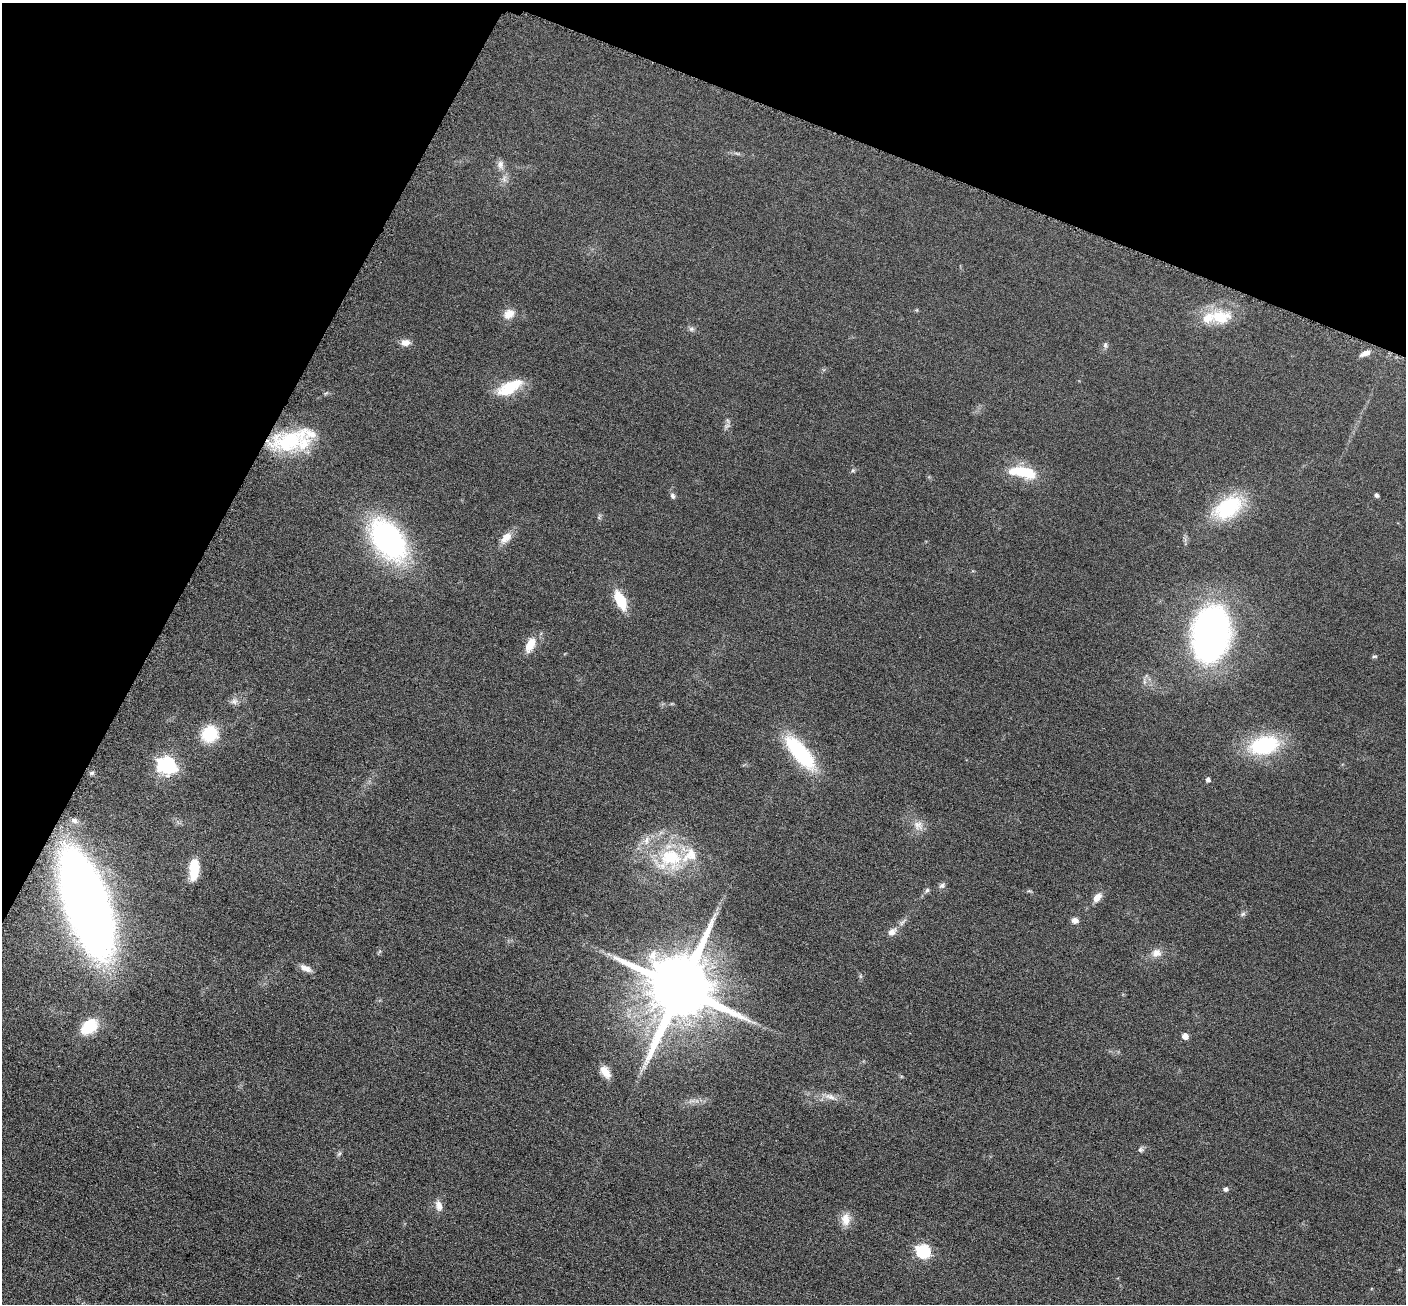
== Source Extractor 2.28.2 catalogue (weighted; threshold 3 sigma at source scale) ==
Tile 2 of 4 x 4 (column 2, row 1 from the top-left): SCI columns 1419-2822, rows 4062-5363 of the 5650 x 5662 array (HDU 1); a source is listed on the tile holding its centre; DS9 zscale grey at full resolution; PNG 1408 x 1306 px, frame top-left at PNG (2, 3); no overlay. Shown black and unused: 21% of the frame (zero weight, under 3 of 6 exposures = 2% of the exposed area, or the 3 px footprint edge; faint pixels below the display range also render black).
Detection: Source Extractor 2.28.2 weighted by HDU 2 'WHT'; one run over the whole footprint, this tile lists its part. Background 0.0814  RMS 0.0096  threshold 0.0393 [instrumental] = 3 sigma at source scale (4.09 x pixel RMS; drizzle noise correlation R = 1.36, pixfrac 0.8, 0.05/0.05 arcsec/px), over >= 5 px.
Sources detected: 62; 1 too faint to see at this stretch — not listed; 7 inside a brighter listed object's ellipse — not listed separately; the other 54 listed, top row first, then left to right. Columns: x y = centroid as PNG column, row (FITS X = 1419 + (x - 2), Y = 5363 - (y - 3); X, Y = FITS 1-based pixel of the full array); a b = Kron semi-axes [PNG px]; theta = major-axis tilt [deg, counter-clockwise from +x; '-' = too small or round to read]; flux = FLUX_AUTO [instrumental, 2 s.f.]
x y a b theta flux
500 165 13 9 -82 5.2
504 179 11 7 85 4.3
509 314 15 12 33 9.3
1220 317 33 21 1 32
691 329 8 6 0 2.3
405 342 12 8 2 6.4
1105 345 9 5 89 2.2
1365 353 13 6 23 6.1
509 388 29 15 27 30
727 426 9 5 20 2.4
290 440 48 22 18 68
853 470 6 5 - 1.4
1024 472 27 12 -15 34
1376 495 4 4 - 2
672 496 9 6 -71 2.6
1228 508 34 21 32 66
506 538 18 10 45 9.6
388 540 36 22 -53 230
620 600 17 8 -65 32
1211 634 40 27 80 400
530 645 21 11 64 13
1374 656 8 4 0 1.3
234 701 11 8 4 4.5
210 734 17 15 57 37
1264 745 25 16 13 88
800 753 42 15 -50 76
167 765 8 7 - 330
92 773 7 5 20 1.6
1208 779 5 5 - 3.2
74 820 11 6 -25 3.7
918 825 15 13 -45 8.6
670 858 40 29 20 65
194 869 20 9 87 27
942 885 9 7 35 2.7
927 890 7 5 71 2
1097 897 11 7 51 7.6
86 903 67 26 -72 1400
1243 914 9 5 28 2.1
1075 920 8 7 - 4.6
892 932 14 9 40 6.5
1156 953 13 11 17 7.5
306 968 16 7 -25 6
860 976 7 4 -72 1.4
680 988 20 18 70 9300
89 1026 19 13 40 31
1185 1036 5 5 - 8.8
605 1072 16 9 -57 9.4
830 1097 17 8 -16 7.1
1140 1150 7 6 - 2.2
339 1154 7 4 45 1.7
1226 1189 7 6 - 2.3
439 1206 15 9 -76 6.1
846 1219 16 12 -90 11
923 1251 7 6 - 140
Overlapping masked pixels (flux is a lower limit): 1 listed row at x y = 290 440